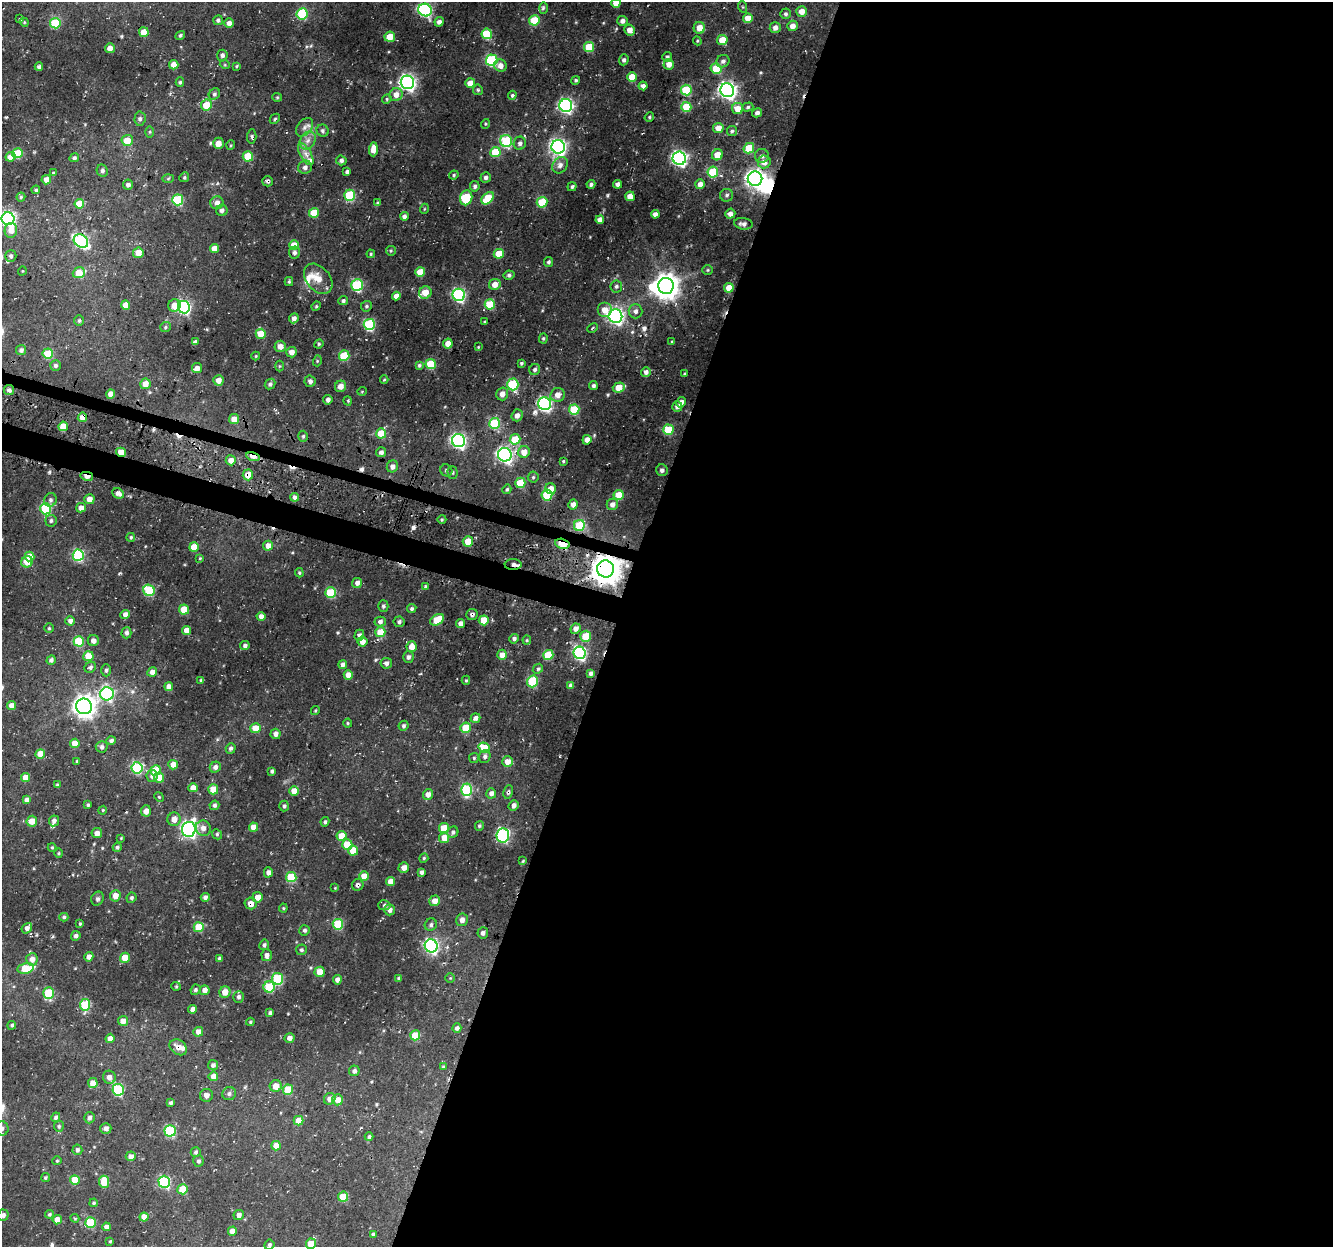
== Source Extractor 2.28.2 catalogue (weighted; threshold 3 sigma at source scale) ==
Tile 12 of 4 x 4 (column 4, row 3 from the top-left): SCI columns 4026-5356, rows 1571-2815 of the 5380 x 5581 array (HDU 1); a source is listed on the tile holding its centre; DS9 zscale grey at full resolution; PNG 1335 x 1249 px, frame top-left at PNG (2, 2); each listed source drawn as its Kron ellipse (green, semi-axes under 4 px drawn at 4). Shown black and unused: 55% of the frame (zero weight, under 3 of 4 exposures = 4% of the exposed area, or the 3 px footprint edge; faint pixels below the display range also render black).
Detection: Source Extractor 2.28.2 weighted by HDU 2 'WHT'; one run over the whole footprint, this tile lists its part. Background 0.0434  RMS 0.0051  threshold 0.0228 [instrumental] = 3 sigma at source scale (4.5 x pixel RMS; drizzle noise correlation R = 1.50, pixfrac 1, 0.0396/0.0396 arcsec/px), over >= 5 px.
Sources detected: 505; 2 inside a brighter object's white glare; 6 cosmic-ray / hot-pixel residue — neither listed nor drawn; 4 inside a brighter listed object's ellipse — not listed separately; the other 493 listed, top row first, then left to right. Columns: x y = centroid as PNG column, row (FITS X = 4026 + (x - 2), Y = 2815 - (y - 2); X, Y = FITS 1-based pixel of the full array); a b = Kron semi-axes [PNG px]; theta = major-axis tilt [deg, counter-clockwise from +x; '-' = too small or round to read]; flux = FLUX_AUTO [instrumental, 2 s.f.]
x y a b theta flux
616 3 4 4 - 3.8
743 7 6 4 -71 0.59
543 8 5 3 - 0.84
425 10 7 6 - 82
802 11 5 5 - 4.7
302 14 6 5 - 29
785 14 5 5 - 1.1
748 18 5 4 - 6.7
20 19 4 4 - 0.5
218 20 5 4 - 1.3
534 20 5 5 - 18
622 21 5 5 - 1.9
24 22 4 3 - 0.5
439 22 5 4 - 2
55 23 5 5 - 24
229 23 5 5 - 2.7
792 26 5 5 - 3.7
699 28 6 5 - 5.7
775 28 5 5 - 2.4
630 30 5 5 - 3.7
144 32 5 5 - 7.1
487 34 5 5 - 22
180 35 5 4 - 0.89
390 37 5 5 - 8.1
722 40 5 5 - 8
697 41 4 4 - 0.6
589 47 5 5 - 15
110 48 5 5 - 3.4
222 55 5 5 - 1.2
667 57 5 5 - 1.4
492 60 6 5 - 47
624 60 5 5 - 1.3
723 61 7 6 - 1.7
669 64 5 5 - 3.9
174 65 4 4 - 4.1
225 65 5 3 - 0.46
500 65 6 6 - 3.2
236 66 4 4 - 0.53
39 67 4 3 - 1
716 68 5 5 - 14
632 77 5 5 - 10
576 80 4 4 - 0.75
180 82 5 4 - 0.73
407 82 7 6 - 160
470 83 5 5 - 6.5
643 86 4 4 - 2.1
478 90 5 5 - 0.79
686 90 5 5 - 31
727 90 7 6 - 200
214 94 6 5 - 1.1
396 95 7 6 - 4
512 95 4 4 - 0.87
277 97 5 4 - 0.56
387 99 5 4 - 0.71
206 105 5 5 - 11
566 105 6 6 - 110
686 107 5 5 - 14
748 107 5 4 - 1
737 109 5 5 - 6.2
757 113 5 4 - 1.5
649 117 5 4 - 0.71
140 119 7 5 87 1.4
275 119 5 3 - 0.71
485 124 5 3 - 0.52
305 127 10 7 51 2.2
718 128 5 5 - 5
323 131 6 5 - 1.2
732 131 5 5 - 0.89
150 132 6 4 89 0.65
252 136 7 4 85 0.94
127 140 5 5 - 8.5
308 140 9 7 57 2.7
506 141 6 6 - 42
218 143 5 5 - 4.6
520 143 6 6 - 1.7
231 145 5 3 - 0.49
558 147 7 6 - 150
749 148 5 5 - 14
373 149 7 4 87 4.3
495 152 5 5 - 16
17 153 5 5 - 20
306 154 12 5 -60 2.8
717 155 6 5 - 6.6
248 156 5 5 - 15
762 156 7 7 - 1.9
11 157 5 4 - 4.9
74 158 5 4 - 0.98
679 158 7 6 - 140
341 160 5 5 - 1.3
764 162 6 6 - 4.3
560 165 9 7 52 2.5
305 167 7 6 - 1.9
102 171 6 5 - 1.3
347 172 4 3 - 1.5
713 172 5 5 - 22
53 173 4 4 - 0.59
454 175 5 4 - 0.65
184 177 5 4 - 0.73
486 177 5 5 - 1.3
168 179 6 4 2 0.69
755 179 7 7 - 230
46 180 5 4 - 3.8
268 181 5 5 - 1
591 184 4 4 - 1.2
618 184 4 3 - 1.8
700 184 5 4 - 2.9
128 185 5 5 - 1.8
475 186 5 5 - 1.3
572 187 5 4 - 0.95
36 190 4 4 - 0.81
350 195 5 5 - 28
727 195 6 6 - 1.4
630 196 5 4 - 5.9
21 197 4 4 - 0.61
466 198 7 6 - 19
488 198 7 5 44 16
178 200 5 5 - 38
542 202 5 5 - 19
217 203 6 6 - 2.5
378 203 4 4 - 0.76
79 204 5 5 - 11
424 209 5 3 - 0.41
222 210 6 5 - 1.3
314 213 5 5 - 11
655 214 4 4 - 2.3
730 214 5 5 - 2.5
404 216 4 4 - 1.6
8 219 6 6 - 120
600 220 4 4 - 3.2
743 224 9 5 -9 2.1
11 230 7 6 - 4.3
81 241 8 6 -36 79
294 245 5 5 - 7.6
214 248 4 4 - 5
391 251 5 4 - 0.7
138 253 5 5 - 5.5
294 253 6 5 - 1.4
371 254 4 3 - 0.55
499 254 5 5 - 8.9
11 256 6 5 - 1.3
548 262 5 4 - 1.1
708 270 5 4 - 0.62
22 271 4 3 - 0.35
420 272 5 5 - 10
79 273 6 5 - 9.9
509 275 5 4 - 1.1
318 279 17 11 -50 5.8
289 282 4 4 - 0.68
495 284 6 5 - 4
357 285 6 5 - 44
616 286 6 6 - 1.1
666 286 8 7 - 540
729 288 5 5 - 8.1
425 292 6 6 - 7.1
459 295 6 6 - 83
396 296 4 4 - 3.4
343 301 5 4 - 1.1
490 304 5 5 - 19
126 305 5 4 - 5.6
174 305 6 6 - 4.5
316 306 5 4 - 0.65
366 306 5 5 - 0.85
184 307 6 6 - 88
605 310 7 7 - 5
635 311 7 7 - 1.9
615 316 7 6 - 150
294 318 5 4 - 2.3
79 321 5 4 - 0.83
485 322 3 3 - 0.59
369 325 5 5 - 47
165 327 5 5 - 0.81
593 328 6 3 29 0.65
261 334 5 5 - 9.9
543 338 5 4 - 0.71
195 342 4 4 - 1.9
672 342 3 3 - 0.69
319 344 5 4 - 0.66
448 344 5 4 - 4.6
280 346 6 5 - 3.4
478 347 3 3 - 0.4
21 350 5 5 - 1.6
291 352 5 5 - 3.1
48 354 5 5 - 17
344 355 5 5 - 19
256 356 4 4 - 0.49
317 361 5 3 - 0.58
521 363 4 3 - 0.7
431 364 5 5 - 18
55 365 5 5 - 1.4
419 365 4 3 - 0.75
280 366 5 3 - 0.49
197 368 5 5 - 3.1
535 370 6 5 - 1.2
646 372 5 5 - 1.8
685 374 3 3 - 0.56
218 380 5 5 - 3.7
384 380 4 3 - 0.49
310 381 5 5 - 1.5
145 384 5 5 - 5.1
270 384 6 4 46 1.2
513 384 6 5 - 40
341 386 6 5 - 3.6
593 386 4 4 - 1.2
619 388 6 5 - 9
9 390 5 5 - 1.7
362 391 4 3 - 0.37
111 394 4 4 - 4.5
502 394 6 6 - 3.1
558 395 7 6 - 4
328 400 5 4 - 1.4
348 401 4 3 - 0.41
681 402 5 4 - 2.2
545 404 6 6 - 100
677 406 5 5 - 2
574 409 5 5 - 21
517 415 6 5 - 2.5
82 417 5 4 - 4.4
234 419 5 5 - 5.2
494 423 5 5 - 27
63 426 5 4 - 11
668 430 5 5 - 17
381 433 5 5 - 13
303 436 5 4 - 0.84
515 439 5 5 - 16
587 440 5 4 - 2.5
458 441 6 6 - 120
121 452 5 4 - 8.3
381 452 5 5 - 2.1
524 452 6 5 - 5.5
505 455 7 6 - 150
253 457 7 4 -13 6.9
231 460 5 5 - 4
563 461 3 3 - 0.48
392 466 6 5 - 2.3
446 470 6 5 - 1
662 470 6 5 - 1.5
452 472 6 5 - 0.84
248 475 5 5 - 6.5
87 476 6 3 -12 5.8
533 477 5 5 - 0.81
520 483 5 5 - 17
507 489 5 4 - 0.87
550 489 5 5 - 4.8
118 493 6 5 - 2.5
547 495 5 5 - 25
619 495 5 5 - 10
295 497 4 4 - 2
89 499 5 5 - 3.4
50 500 7 6 - 1.2
573 504 5 4 - 2.8
612 504 6 5 - 2.9
81 508 5 4 - 3.8
46 509 5 5 - 33
442 519 4 3 - 0.55
51 521 6 5 - 1.1
579 525 5 5 - 24
131 537 4 4 - 0.72
468 541 5 5 - 7
562 544 7 5 -14 13
268 546 5 5 - 3.8
194 547 5 4 - 7.6
78 555 5 5 - 47
29 556 5 5 - 6.1
200 558 4 3 - 0.41
27 562 6 5 - 8.4
513 565 8 5 0 2.5
605 569 8 8 - 890
299 573 4 3 - 0.67
357 583 5 5 - 2.3
426 586 4 3 - 0.76
149 590 6 5 - 29
331 593 5 5 - 28
383 606 5 5 - 1.2
412 609 5 4 - 1.1
184 610 5 5 - 8.1
125 614 5 4 - 3
472 614 6 5 - 1.3
261 616 4 4 - 2.5
437 620 7 5 32 12
484 620 5 5 - 11
70 621 4 4 - 2.1
380 622 6 5 - 1.7
399 622 5 5 - 1.3
461 623 4 4 - 2.7
49 628 5 5 - 0.73
575 629 5 4 - 2.9
186 630 4 4 - 4
380 632 5 5 - 8.3
126 633 5 5 - 1.2
359 635 5 4 - 1.5
586 636 5 5 - 13
514 639 5 4 - 1.3
527 640 4 4 - 0.57
79 641 5 5 - 21
93 641 5 5 - 2.1
362 642 5 5 - 4
245 645 4 4 - 1.6
411 647 5 5 - 4.4
580 653 6 6 - 89
502 655 5 5 - 4.2
548 655 5 5 - 16
88 656 5 5 - 9.8
408 657 6 5 - 1.5
51 660 5 4 - 1.4
386 663 5 5 - 1.7
343 665 4 4 - 1.9
90 667 6 5 - 1.3
538 669 5 4 - 0.79
106 670 6 4 -89 1
152 672 5 4 - 2.3
591 673 4 4 - 1.7
348 675 5 4 - 3.5
201 680 4 4 - 0.67
466 680 4 4 - 0.61
532 681 6 5 - 26
571 686 4 4 - 2.3
169 687 4 4 - 3.4
107 694 7 6 - 73
12 706 4 4 - 3.8
84 706 8 7 - 390
315 711 4 3 - 0.49
475 718 5 4 - 2.1
348 723 4 4 - 0.53
404 726 5 4 - 0.98
256 728 5 5 - 7.7
465 728 5 5 - 11
276 734 5 5 - 2.1
111 741 5 4 - 1.3
75 743 5 4 - 6.8
102 747 6 6 - 1.2
231 748 5 5 - 1.3
484 748 6 5 - 15
40 754 5 5 - 6.4
485 756 6 5 - 1.4
474 758 5 5 - 0.66
77 761 4 4 - 0.51
507 762 5 5 - 4.7
173 765 5 4 - 4.7
215 767 6 5 - 2
137 768 5 5 - 42
156 770 5 5 - 12
272 771 4 3 - 1.3
152 776 6 5 - 1.5
25 778 4 4 - 5.5
159 778 5 5 - 5.7
57 785 4 4 - 0.66
193 788 4 4 - 4.6
213 789 5 5 - 7.1
467 790 6 5 - 35
294 791 5 4 - 6.4
508 792 7 4 79 0.91
491 793 5 5 - 2.2
428 794 5 5 - 2.6
159 797 5 4 - 0.56
26 800 4 4 - 1.7
88 805 3 3 - 0.71
214 805 5 4 - 1.2
514 805 5 5 - 2.2
284 806 5 5 - 0.94
103 810 4 3 - 0.48
146 811 5 5 - 2.9
174 819 7 6 - 3.7
32 821 5 5 - 5.5
54 821 5 5 - 1.8
325 822 5 4 - 0.93
479 826 5 4 - 0.7
253 827 4 4 - 5.5
203 828 8 7 - 3.1
444 828 5 5 - 9.6
189 829 7 7 - 130
453 832 6 5 - 1.2
97 833 5 5 - 2.4
217 834 5 4 - 0.79
503 835 7 6 - 64
342 836 5 5 - 9.3
121 838 4 3 - 0.4
444 838 5 5 - 6.9
347 845 5 5 - 12
52 847 4 4 - 0.5
117 847 4 4 - 0.93
353 851 5 5 - 8.1
59 853 5 3 - 0.57
424 858 5 4 - 0.6
523 861 4 3 - 0.45
404 868 5 5 - 3.2
268 872 5 4 - 1.9
421 872 4 4 - 1.4
364 876 5 4 - 7.6
291 877 5 5 - 24
391 882 4 4 - 5
358 885 6 5 - 1.2
335 888 3 3 - 0.35
115 896 6 5 - 4.2
205 897 4 4 - 1.7
257 897 5 5 - 3.9
131 898 5 4 - 0.99
97 899 7 6 - 1.2
435 901 5 5 - 4.3
251 903 6 6 - 3.1
384 905 6 5 - 1.2
283 908 4 4 - 0.54
390 910 5 5 - 2.1
64 917 4 4 - 0.85
462 920 6 6 - 2.4
80 924 4 3 - 0.52
338 924 5 5 - 25
431 925 6 6 - 1.2
199 927 5 5 - 14
27 928 6 4 51 2.1
305 930 5 5 - 0.94
483 933 5 5 - 1.6
76 936 5 4 - 1.4
264 945 5 5 - 1.2
431 946 7 6 - 100
301 950 5 5 - 1.1
267 955 6 5 - 2.4
89 957 4 4 - 3
125 958 5 4 - 8.1
219 958 4 3 - 1
32 959 6 6 - 3.5
25 968 8 5 11 12
320 972 5 5 - 6
399 978 4 3 - 0.86
450 978 4 4 - 0.5
278 979 6 5 - 30
337 980 4 4 - 2.1
176 986 5 4 - 0.6
269 987 5 5 - 28
195 990 5 5 - 1
205 990 5 5 - 2.9
225 992 6 5 - 4.5
49 993 6 5 - 21
239 997 6 5 - 1.4
85 1005 5 5 - 30
193 1009 4 4 - 2.8
270 1013 4 4 - 1.3
123 1021 5 5 - 4.1
250 1022 4 4 - 0.54
12 1025 4 4 - 0.95
457 1028 5 4 - 1.5
198 1032 5 4 - 3.7
415 1035 5 5 - 12
110 1038 5 4 - 2.7
290 1038 5 4 - 2.4
178 1047 9 7 -35 3.6
213 1065 5 5 - 1.5
443 1067 4 4 - 0.6
354 1071 5 5 - 1.6
213 1076 5 5 - 3.7
109 1077 6 6 - 2.9
93 1083 5 5 - 4.7
276 1086 6 6 - 5.4
118 1090 6 5 - 38
288 1090 5 5 - 13
229 1094 7 6 - 1.4
206 1095 6 6 - 2.2
330 1099 6 5 - 3.1
338 1100 5 5 - 4.6
171 1103 4 4 - 0.98
56 1117 5 4 - 1.1
89 1118 6 5 - 1.3
298 1121 5 4 - 6.2
59 1126 5 5 - 0.75
2 1128 7 6 - 1.8
106 1128 5 5 - 1.7
170 1131 5 5 - 39
369 1137 4 4 - 0.98
276 1146 5 5 - 4.9
77 1150 5 5 - 1.2
196 1152 5 5 - 0.98
131 1156 5 5 - 2.3
57 1161 4 4 - 0.53
198 1161 6 5 - 1.1
45 1178 5 4 - 0.7
75 1180 5 5 - 9.6
104 1182 6 5 - 11
164 1182 6 6 - 54
183 1189 5 5 - 11
343 1197 5 5 - 14
94 1203 4 3 - 0.66
50 1214 4 4 - 0.76
3 1215 5 5 - 1.6
239 1215 5 5 - 2.3
144 1217 4 4 - 4.4
75 1218 4 4 - 0.6
57 1220 4 4 - 4.3
90 1223 5 5 - 23
106 1227 4 4 - 2.2
232 1231 5 4 - 4.3
373 1234 4 3 - 0.93
110 1241 3 3 - 0.48
311 1244 5 5 - 8.3
269 1245 5 4 - 0.98
Overlapping masked pixels (flux is a lower limit): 19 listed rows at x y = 425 10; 268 181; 425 292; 9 390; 82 417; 121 452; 253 457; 248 475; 87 476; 547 495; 562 544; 513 565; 605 569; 472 614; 508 792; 358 885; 435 901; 251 903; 178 1047
Isophote crosses this tile's border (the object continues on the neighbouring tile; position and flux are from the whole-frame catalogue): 5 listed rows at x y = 616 3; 8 219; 2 1128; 3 1215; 311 1244